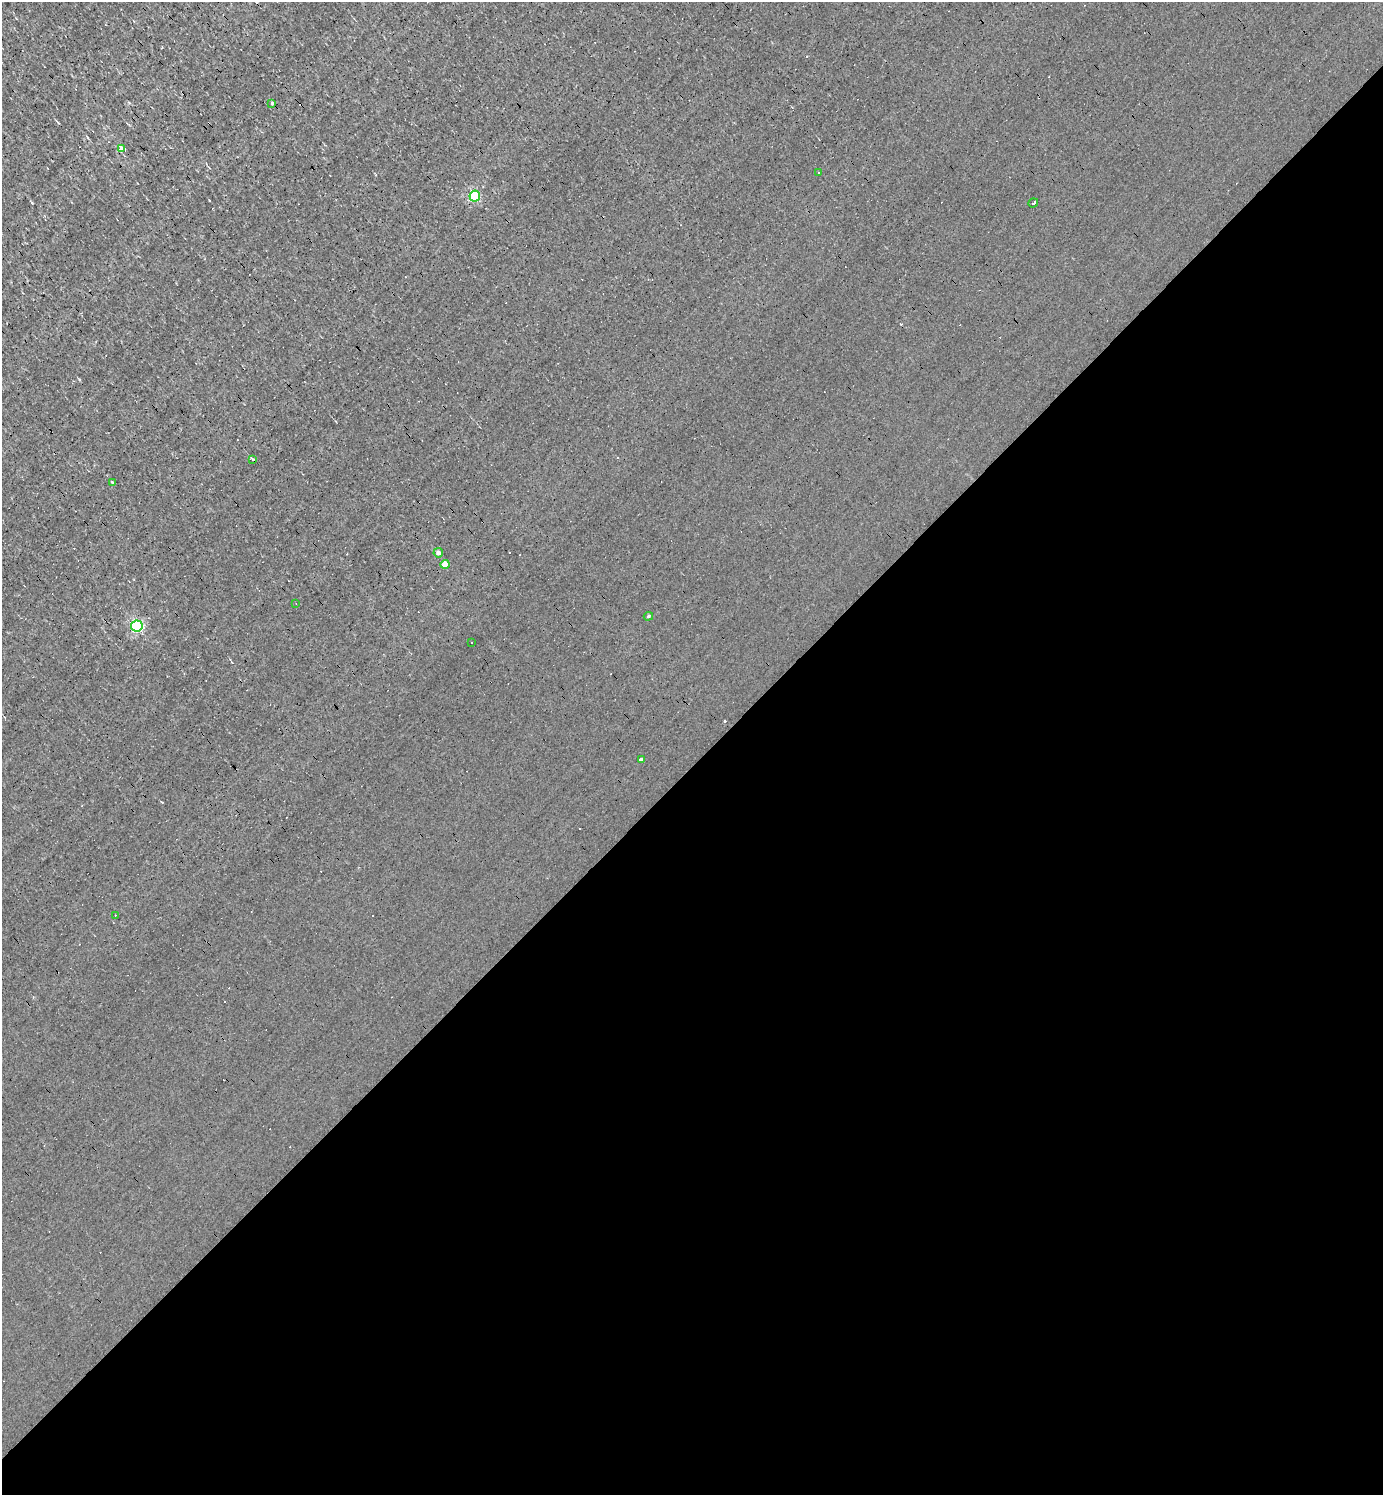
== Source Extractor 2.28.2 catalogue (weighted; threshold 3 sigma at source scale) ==
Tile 15 of 4 x 4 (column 3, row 4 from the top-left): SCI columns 2915-4295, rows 1-1493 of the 5973 x 5973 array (HDU 1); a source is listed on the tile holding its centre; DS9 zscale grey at full resolution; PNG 1385 x 1497 px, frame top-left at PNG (2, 2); each listed source drawn as its Kron ellipse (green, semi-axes under 4 px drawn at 4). Shown black and unused: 49% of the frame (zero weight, under 3 of 4 exposures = <1% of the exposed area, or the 3 px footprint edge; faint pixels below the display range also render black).
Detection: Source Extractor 2.28.2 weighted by HDU 2 'WHT'; one run over the whole footprint, this tile lists its part. Background 9.75e-05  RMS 0.041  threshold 0.185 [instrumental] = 3 sigma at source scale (4.5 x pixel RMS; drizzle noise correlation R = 1.50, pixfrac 1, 0.05/0.05 arcsec/px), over >= 5 px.
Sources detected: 28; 13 cosmic-ray / hot-pixel residue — neither listed nor drawn; the other 15 listed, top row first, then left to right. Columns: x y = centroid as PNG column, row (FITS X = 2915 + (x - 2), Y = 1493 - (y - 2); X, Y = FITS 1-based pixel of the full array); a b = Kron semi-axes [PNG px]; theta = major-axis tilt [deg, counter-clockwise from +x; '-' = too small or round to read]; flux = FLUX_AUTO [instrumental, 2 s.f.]
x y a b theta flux
272 103 3 2 - 12
122 148 3 3 - 1300
819 173 3 2 - 4
475 196 5 5 - 370
1033 203 5 2 - 7.9
253 459 3 3 - 73
112 482 4 3 - 5
438 553 5 4 - 15
445 564 4 4 - 47
296 603 4 3 - 3.1
648 616 5 4 - 4.5
137 626 6 5 - 610
472 642 3 3 - 7.4
641 759 3 3 - 100
115 915 3 2 - 5.9